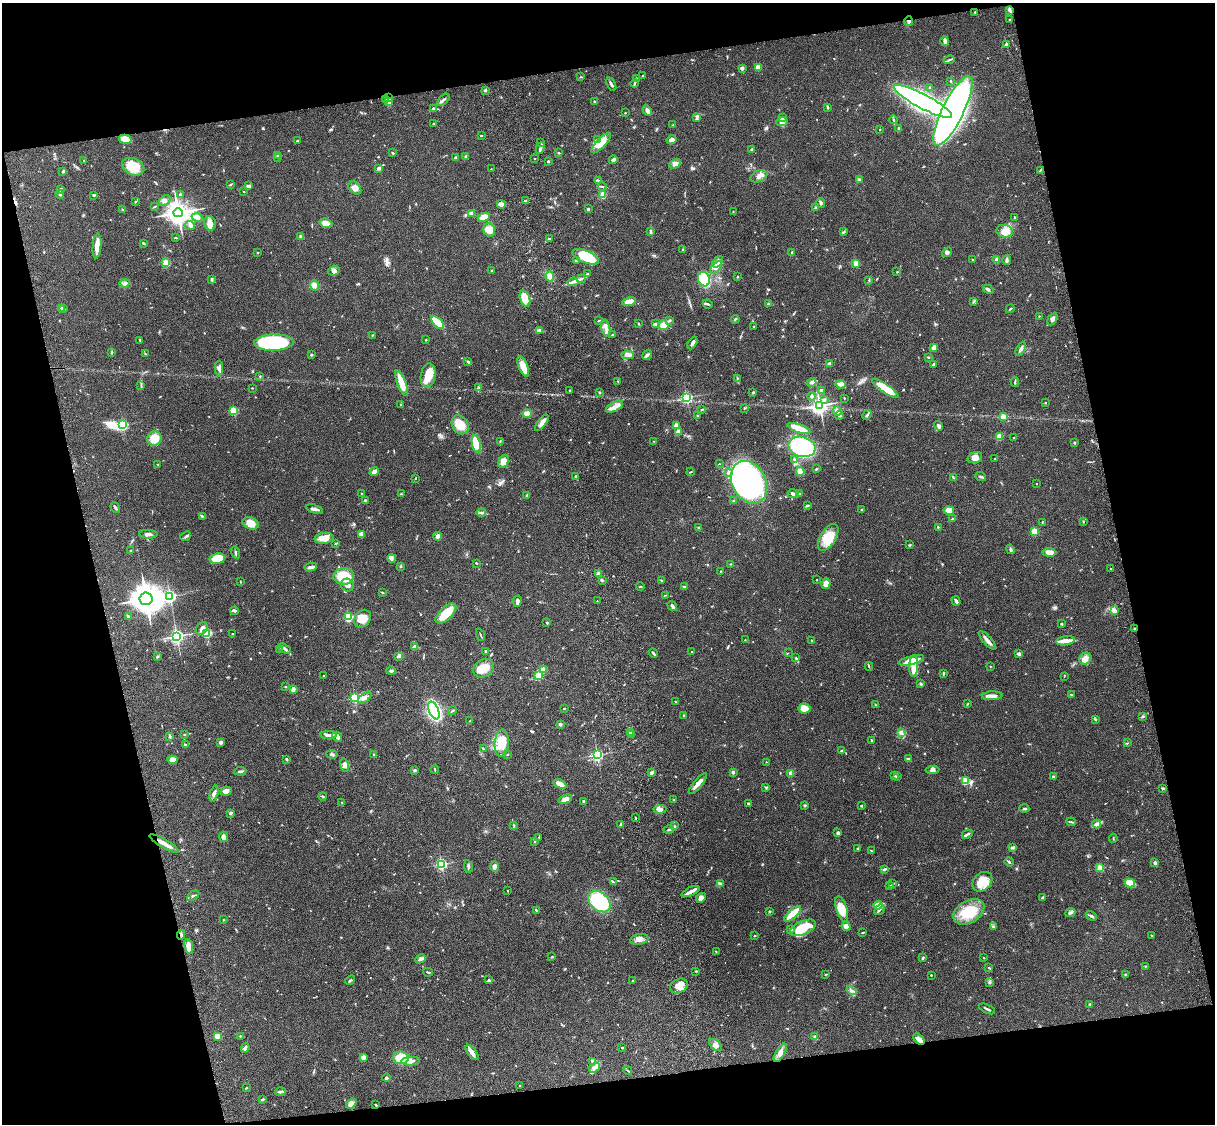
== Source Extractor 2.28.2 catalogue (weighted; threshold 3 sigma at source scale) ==
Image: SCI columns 121-4969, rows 277-4763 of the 5087 x 4926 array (HDU 1 of 3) = the unmasked area's bounding box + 8 px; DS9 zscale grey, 4 x 4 block average (1 PNG px = mean of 4 x 4 image px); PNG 1217 x 1126 px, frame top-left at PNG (2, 3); each listed source drawn as its Kron ellipse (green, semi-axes under 4 px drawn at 4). Shown black and unused: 26% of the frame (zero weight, under 3 of 4 exposures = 6% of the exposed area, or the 3 px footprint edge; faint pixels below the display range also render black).
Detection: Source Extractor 2.28.2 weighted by HDU 2 'WHT'. Background 0.0787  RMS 0.0058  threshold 0.026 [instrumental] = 3 sigma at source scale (4.5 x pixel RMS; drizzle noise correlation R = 1.50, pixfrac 1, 0.05/0.05 arcsec/px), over >= 5 px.
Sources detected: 783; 1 too faint to see at this stretch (4 x 4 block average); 3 inside a brighter object's white glare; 2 cosmic-ray / hot-pixel residue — neither listed nor drawn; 13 coinciding with a brighter row at this scale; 33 inside a brighter listed object's ellipse — not listed separately; of the other 731, all 500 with FLUX_AUTO >= 1.71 (the completeness limit of this list) listed and drawn (231 fainter detections not listed), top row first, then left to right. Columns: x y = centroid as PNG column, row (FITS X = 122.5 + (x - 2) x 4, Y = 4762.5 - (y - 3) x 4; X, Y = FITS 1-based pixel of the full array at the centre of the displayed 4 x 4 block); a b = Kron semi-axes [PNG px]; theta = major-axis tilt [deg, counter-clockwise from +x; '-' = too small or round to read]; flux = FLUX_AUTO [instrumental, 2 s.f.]
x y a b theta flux
1009 10 3 2 - 3.3
975 12 2 2 - 2.4
1010 19 2 2 - 2.3
908 21 5 3 - 8
945 41 5 2 - 13
1006 44 3 3 - 4.7
949 60 5 2 - 4.8
758 67 4 4 - 22
742 68 2 2 - 30
643 76 2 2 - 2.1
581 77 3 2 - 2.6
636 78 3 2 - 3.1
950 81 2 2 - 3.4
634 83 4 2 - 4.7
611 84 7 2 -63 9.4
930 87 2 2 - 1.9
485 90 2 2 - 21
389 98 3 2 - 5
385 99 3 2 - 2.4
443 100 7 2 44 8
923 101 33 7 -28 1800
389 102 3 2 - 4.4
594 102 3 2 - 3.1
828 107 3 2 - 4.4
433 108 3 2 - 5
647 111 5 3 - 16
953 111 38 10 63 2200
625 113 2 2 - 2
697 117 3 2 - 6
782 117 2 2 - 3.4
894 120 4 2 - 4.8
782 122 6 4 11 14
433 123 2 2 - 5.4
673 125 2 2 - 1.8
899 128 3 2 - 6
880 129 2 2 - 3.1
481 136 2 2 - 2.2
125 139 6 4 -15 51
597 140 4 2 - 6.1
671 140 5 3 - 12
297 141 3 2 - 2.6
541 143 2 2 - 1.9
601 143 13 4 46 34
540 148 6 3 67 10
752 149 3 2 - 4.8
393 153 2 2 - 3.7
559 153 2 2 - 2.3
278 155 2 2 - 2
466 156 3 2 - 5.6
278 158 2 2 - 1.8
456 158 2 2 - 8.8
535 159 2 2 - 3.7
613 160 4 3 - 9.5
84 161 2 2 - 2.1
548 161 2 2 - 13
675 164 6 3 28 11
133 167 12 8 -26 87
379 168 4 3 - 9.7
491 169 2 2 - 1.9
1040 170 3 2 - 3
63 171 3 2 - 3.9
759 176 9 5 24 17
598 180 4 2 - 2.1
859 180 3 2 - 5.2
230 185 3 2 - 2.6
249 186 3 3 - 4.6
602 187 5 2 - 2.7
355 188 8 5 -45 19
61 190 3 2 - 11
244 192 2 2 - 1.8
60 194 4 3 - 4.3
180 194 3 2 - 3.1
94 195 3 2 - 5
603 195 3 3 - 42
165 201 6 4 42 12
526 201 3 2 - 3.9
135 202 2 2 - 2
821 203 5 3 - 6.7
501 204 4 3 - 23
154 207 4 2 - 2.8
816 207 2 2 - 11
588 209 2 2 - 17
123 210 3 2 - 4.8
733 211 2 2 - 1.8
178 213 5 4 - 2900
472 213 4 3 - 16
197 217 5 4 - 11
484 217 6 3 26 36
1014 217 3 2 - 2.6
210 223 7 6 - 25
326 223 6 4 -18 28
190 225 5 3 - 6.6
489 230 7 5 -72 35
1005 231 8 6 -13 24
650 232 4 2 - 4.5
844 232 2 2 - 2.7
301 237 4 3 - 7.8
176 238 4 2 - 3.6
549 239 3 2 - 2.8
143 243 2 2 - 5
97 246 12 4 85 30
683 250 3 2 - 4
258 252 3 2 - 2.1
792 252 3 2 - 4.2
947 252 5 3 - 7.4
586 257 14 6 -22 95
576 260 2 2 - 7.6
973 260 2 2 - 2.6
997 260 2 2 - 66
1007 260 5 2 - 11
718 262 7 4 50 14
166 263 2 2 - 170
856 263 2 2 - 100
716 267 7 3 45 12
492 270 2 2 - 2.4
334 271 6 5 - 12
897 272 2 2 - 3.2
587 274 3 2 - 2.4
550 276 5 4 - 25
738 277 2 2 - 1.9
212 279 3 2 - 4.2
581 279 4 2 - 4.5
704 279 7 6 - 150
869 280 2 2 - 1.7
573 282 5 2 - 8.2
125 283 5 3 - 8.7
314 286 5 2 - 8
988 289 5 2 - 6.6
525 298 8 5 -70 52
629 302 7 3 12 42
974 302 2 2 - 2.4
708 304 5 2 - 4
768 304 2 2 - 3.3
62 309 2 2 - 40
64 309 2 2 - 3.3
1010 309 4 2 - 3.1
1039 316 2 2 - 1.8
735 319 4 2 - 4.8
1052 319 7 3 59 14
670 320 3 2 - 3.6
599 321 3 2 - 2.2
438 323 7 3 -44 110
638 324 3 2 - 2.5
655 324 4 3 - 7.5
663 325 5 5 - 34
754 326 2 2 - 1.8
606 328 8 3 -75 16
539 330 2 2 - 2.2
372 335 3 2 - 2.3
612 335 3 2 - 3
140 340 2 2 - 1.8
426 340 2 2 - 2.5
274 343 20 8 2 280
692 343 7 3 61 11
934 347 2 2 - 32
1021 349 7 2 64 12
112 352 2 2 - 1.9
145 354 3 2 - 2.5
311 354 4 2 - 2.5
628 355 6 3 1 11
647 355 5 3 - 6.9
928 357 3 2 - 3.3
468 362 4 2 - 3.3
829 363 4 2 - 4
933 365 4 2 - 6.2
523 366 11 4 -68 43
219 368 7 4 89 11
428 375 12 7 82 57
260 376 2 2 - 2.3
738 378 2 2 - 1.7
618 381 2 2 - 1.8
1015 382 5 2 - 3.8
402 383 13 4 -69 51
811 383 5 3 - 7.6
841 384 5 3 - 15
141 386 3 2 - 2.3
479 387 2 2 - 1.7
252 388 2 2 - 2.1
885 388 15 4 -34 100
569 390 2 2 - 2.7
821 390 2 2 - 27
599 392 2 2 - 11
753 392 3 2 - 3.9
812 396 4 3 - 6.4
687 397 2 2 - 560
844 398 2 2 - 3.8
824 400 3 2 - 5.8
1045 403 2 2 - 2.3
401 404 2 2 - 2.8
820 405 3 3 - 1400
615 407 9 4 28 21
744 408 2 2 - 2.2
702 409 4 2 - 4.4
234 411 2 2 - 270
837 411 5 3 - 9.9
527 414 4 4 - 22
697 415 2 2 - 1.7
867 415 5 2 - 4.4
839 416 4 2 - 5.1
1003 417 2 2 - 98
542 423 9 3 52 19
123 425 2 2 - 400
460 425 10 7 -57 57
676 425 4 3 - 15
939 426 5 3 - 8.3
799 428 12 3 -18 66
678 432 2 2 - 47
999 436 2 2 - 120
154 438 7 7 - 47
1014 438 3 2 - 1.7
654 441 2 2 - 1.7
500 442 3 2 - 2.3
1074 442 2 2 - 4.4
476 444 9 4 -77 120
802 447 14 10 -16 370
975 458 7 5 18 19
995 458 2 2 - 1.8
794 459 3 2 - 3.9
503 461 7 4 61 24
158 464 2 2 - 1.8
719 464 2 2 - 1.9
816 469 3 2 - 2.6
374 472 5 3 - 16
691 472 4 2 - 2.4
728 472 4 2 - 4.4
800 472 4 3 - 43
576 476 2 2 - 13
981 477 5 2 - 5.1
415 478 3 2 - 2
953 478 3 2 - 3.4
749 482 22 16 -63 1400
1037 484 2 2 - 4
362 493 2 2 - 2.1
800 493 4 2 - 3.9
401 494 2 2 - 11
793 494 6 2 -15 15
527 495 4 3 - 4.4
365 501 3 2 - 2.8
733 501 2 2 - 2.8
807 506 4 2 - 3
115 508 6 2 -56 6.2
314 509 9 2 -16 11
861 510 2 2 - 2.2
949 510 5 4 - 32
481 513 5 3 - 6.9
202 516 3 2 - 2.6
953 519 4 2 - 4.3
1042 522 2 2 - 1.8
1083 522 3 2 - 2.5
251 523 8 6 -23 36
938 527 2 2 - 2.4
699 528 3 2 - 3.2
1034 531 2 2 - 180
148 534 9 2 0 9.9
361 534 3 3 - 18
185 536 6 2 40 6.2
438 536 4 4 - 13
828 537 15 7 59 74
324 538 9 5 6 38
335 544 2 2 - 1.7
910 545 3 2 - 2.8
1010 549 5 2 - 5.1
130 551 2 2 - 2.3
1049 552 7 3 -4 24
235 553 6 2 -73 5.2
217 558 7 5 10 65
392 558 4 3 - 7.1
476 563 2 2 - 2.4
731 564 2 2 - 1.8
401 566 3 2 - 2.7
311 567 6 2 8 16
1111 569 2 2 - 4.7
721 571 2 2 - 2.2
599 574 3 3 - 14
344 576 10 8 4 90
602 580 3 2 - 3.8
661 580 2 2 - 2
817 580 2 2 - 1.9
240 582 2 2 - 2.3
826 584 5 4 - 21
347 585 7 6 - 18
685 586 3 2 - 2.9
640 587 4 2 - 3
382 592 3 2 - 3.3
665 595 4 2 - 1.7
170 596 3 2 - 680
146 599 6 6 - 4800
517 601 6 3 79 10
597 601 2 2 - 1.7
956 601 5 2 - 10
672 606 5 2 - 9.5
1114 610 4 3 - 22
234 611 4 2 - 5.5
446 613 13 6 43 82
128 617 4 2 - 8.7
348 617 2 2 - 320
362 619 9 7 54 44
547 623 3 2 - 3.7
1061 624 2 2 - 5.6
202 628 7 5 45 13
1134 628 2 2 - 4.6
207 633 2 2 - 310
233 634 2 2 - 2.4
480 635 6 2 -67 3.1
177 636 3 3 - 1000
745 640 2 2 - 2
811 640 2 2 - 2
987 640 12 3 -49 15
1065 641 9 4 8 23
415 647 3 2 - 20
280 649 3 2 - 2.6
285 649 7 3 -32 7.6
485 651 4 2 - 2.2
692 651 2 2 - 2.4
653 653 5 2 - 6.4
788 653 3 2 - 1.9
1019 653 4 2 - 4.9
157 656 3 2 - 3.5
399 656 4 3 - 6.1
796 658 3 2 - 3.8
1085 658 6 5 - 20
911 660 13 4 14 61
869 666 4 2 - 2.9
914 666 11 4 89 51
990 666 2 2 - 2.1
484 668 11 8 32 52
543 670 4 3 - 25
391 671 5 3 - 6.3
943 673 3 2 - 3.3
539 675 2 2 - 200
324 676 3 2 - 2.2
1064 676 3 2 - 1.9
921 684 3 2 - 4.1
285 687 2 2 - 3
293 690 3 2 - 28
1071 694 3 2 - 2.6
992 696 10 4 1 20
355 698 2 2 - 380
365 698 8 4 39 16
676 702 2 2 - 2.5
967 704 3 2 - 2.2
875 705 3 2 - 1.8
564 708 2 2 - 3
804 708 6 5 - 34
434 710 9 5 -67 600
452 711 4 2 - 3.2
684 716 3 2 - 2.4
1143 717 2 2 - 1.9
1096 719 3 2 - 3.2
470 721 2 2 - 3.1
560 724 3 2 - 6.9
630 732 2 2 - 13
901 733 2 2 - 3.2
184 734 2 2 - 2.3
329 735 8 3 -2 14
631 735 3 2 - 4.8
170 736 3 2 - 4.8
337 737 5 3 - 13
872 741 4 2 - 2.9
220 742 3 3 - 8.1
502 743 14 7 86 70
1127 743 3 2 - 1.8
185 745 2 2 - 6.9
483 749 3 2 - 2.9
841 751 4 3 - 4.8
332 754 5 2 - 6
507 754 2 2 - 2.3
374 755 3 2 - 3.1
597 755 2 2 - 690
287 759 2 2 - 4.9
908 759 3 2 - 5.9
172 760 5 4 - 21
766 762 2 2 - 1.8
345 765 7 3 -74 14
415 770 3 2 - 3.6
435 770 4 2 - 2.6
932 770 7 4 6 9.7
240 771 6 2 7 8
733 772 2 2 - 25
651 773 4 3 - 7.3
791 773 2 2 - 77
895 776 3 2 - 3.5
897 777 3 2 - 3
1053 777 2 2 - 8.6
965 781 2 2 - 180
560 784 7 3 -25 29
698 784 13 3 50 24
766 787 3 2 - 3.1
1163 788 3 2 - 4.3
226 791 5 4 - 14
214 794 8 3 74 10
323 796 4 2 - 4.9
565 799 7 4 19 16
673 800 3 2 - 3.2
583 801 2 2 - 4.9
342 803 3 2 - 1.8
749 804 4 2 - 5.4
805 805 3 2 - 3.2
861 806 2 2 - 3.5
1024 808 5 2 - 4.4
660 809 6 3 5 13
230 813 3 3 - 6.1
635 818 2 2 - 2.2
1071 822 4 2 - 4.1
620 824 3 2 - 2.4
1097 824 4 3 - 12
514 825 3 2 - 2.1
674 826 2 2 - 2.1
669 830 5 2 - 4.3
838 833 4 3 - 8.1
967 834 6 2 24 6.2
223 837 5 4 - 11
539 837 2 2 - 2.2
1113 838 4 2 - 2.8
535 841 3 2 - 3.2
164 844 17 3 -30 29
858 848 2 2 - 4.5
1012 848 4 2 - 4.6
871 851 3 2 - 2.6
1009 862 4 2 - 3.7
1155 863 4 2 - 12
441 864 2 2 - 600
468 866 6 2 -79 5.2
495 867 5 3 - 10
1100 868 2 2 - 160
884 869 4 2 - 7.8
613 882 3 2 - 4.1
982 882 11 8 44 66
1130 883 5 3 - 59
720 884 2 2 - 1.7
893 884 3 2 - 2.7
889 886 3 2 - 2.5
507 891 2 2 - 1.9
691 892 10 3 25 19
193 896 7 2 32 5.4
701 898 5 4 - 19
1042 898 3 2 - 4.6
599 901 13 9 -41 230
878 905 4 3 - 46
842 909 13 5 -73 48
536 910 4 2 - 3.2
880 910 6 2 48 7.1
770 911 3 2 - 3
969 912 17 11 31 110
1070 913 5 3 - 9
793 914 10 3 42 120
1091 916 6 2 -31 5.9
223 920 2 2 - 1.9
846 926 5 3 - 19
993 926 3 2 - 4.1
803 928 14 6 23 100
790 929 3 2 - 3.6
863 932 4 2 - 2.7
181 935 5 2 - 5.6
754 936 3 2 - 2.1
1152 936 3 2 - 1.8
639 939 9 5 11 19
189 947 7 4 -79 27
716 951 2 2 - 2.1
552 957 3 2 - 2.6
923 958 2 2 - 6.7
984 958 2 2 - 2.1
421 959 5 3 - 7.1
1146 966 4 2 - 2.9
989 968 3 2 - 2
696 971 3 2 - 3.5
428 972 5 2 - 4.2
826 974 2 2 - 2.2
1125 974 2 2 - 4.6
931 975 2 2 - 4.8
350 980 5 2 - 4.2
488 980 3 2 - 2.8
633 981 2 2 - 2
990 983 4 2 - 2.4
679 986 9 7 27 28
851 991 5 2 - 6.6
1090 1004 2 2 - 7.4
987 1009 8 2 -26 6.7
217 1036 3 3 - 25
240 1036 2 2 - 4.5
815 1037 4 3 - 8.4
919 1039 7 4 -43 12
716 1045 8 4 -41 17
245 1048 5 3 - 13
622 1048 3 2 - 3.2
472 1052 9 3 -53 21
780 1053 10 4 60 20
363 1057 3 3 - 16
401 1058 8 6 -4 61
411 1061 9 4 3 18
592 1061 4 2 - 5
594 1068 6 3 35 11
628 1070 4 2 - 2.7
387 1078 4 3 - 5.9
520 1086 2 2 - 2.9
246 1088 2 2 - 3.3
281 1092 5 2 - 7.9
263 1099 3 2 - 5.1
351 1104 6 3 39 11
376 1105 2 2 - 4.3
Overlapping masked pixels (flux is a lower limit): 4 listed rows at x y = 908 21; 389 98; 1134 628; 164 844
Diffuse or blended objects may show on this block-average render without a row.